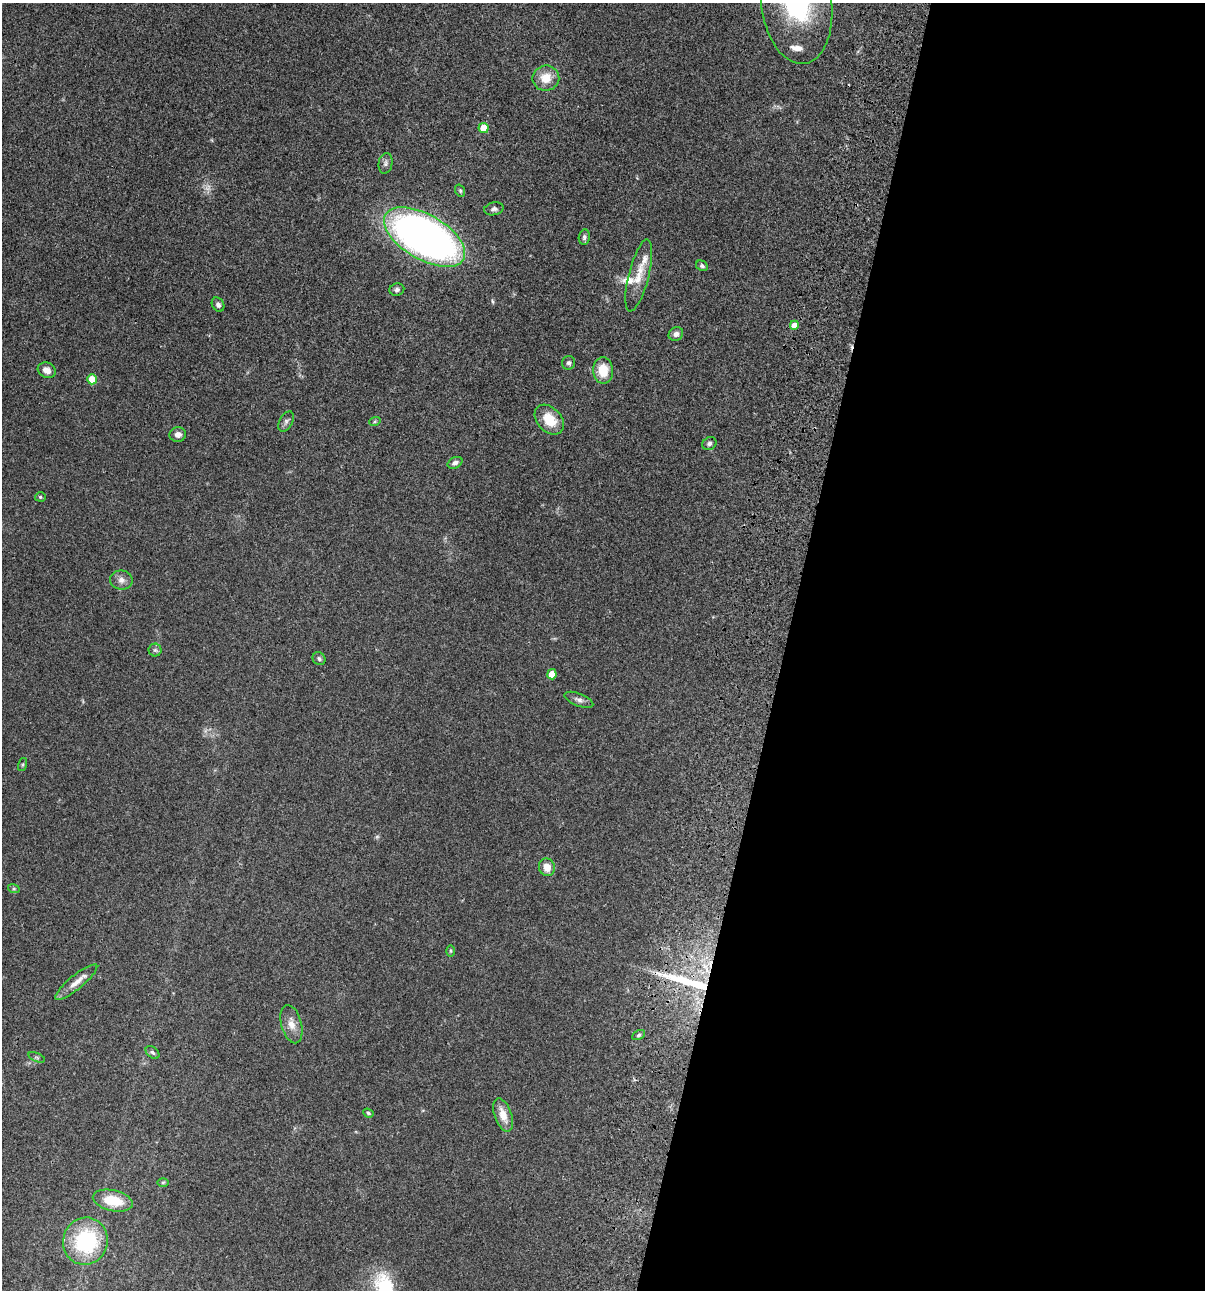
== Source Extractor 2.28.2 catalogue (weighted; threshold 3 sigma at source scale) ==
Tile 12 of 4 x 4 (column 4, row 3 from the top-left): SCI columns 3843-5045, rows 1408-2695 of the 5403 x 5389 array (HDU 1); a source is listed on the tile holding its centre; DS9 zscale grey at full resolution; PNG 1207 x 1292 px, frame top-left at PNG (2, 3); each listed source drawn as its Kron ellipse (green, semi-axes under 4 px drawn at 4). Shown black and unused: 35% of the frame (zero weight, under 3 of 4 exposures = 9% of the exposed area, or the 3 px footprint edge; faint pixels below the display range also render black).
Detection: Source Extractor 2.28.2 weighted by HDU 2 'WHT'; one run over the whole footprint, this tile lists its part. Background 0.0471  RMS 0.0055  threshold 0.0247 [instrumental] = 3 sigma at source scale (4.5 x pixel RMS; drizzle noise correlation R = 1.50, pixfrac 1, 0.05/0.05 arcsec/px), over >= 5 px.
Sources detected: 50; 1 too faint to see at this stretch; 1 cosmic-ray / hot-pixel residue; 1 long thin detection or spike segment (spike, bleed or trail) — neither listed nor drawn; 3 inside a brighter listed object's ellipse — not listed separately; the other 44 listed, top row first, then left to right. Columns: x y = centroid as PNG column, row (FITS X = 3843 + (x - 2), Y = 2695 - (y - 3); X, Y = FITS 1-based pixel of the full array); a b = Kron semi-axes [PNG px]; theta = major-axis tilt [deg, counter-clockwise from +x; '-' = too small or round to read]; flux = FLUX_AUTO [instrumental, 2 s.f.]
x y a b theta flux
797 4 60 35 -83 69
546 78 13 12 - 7.9
484 128 5 5 - 9.6
386 163 10 7 79 1.7
460 191 6 4 -70 0.77
494 209 10 6 13 1.6
425 237 45 22 -30 330
584 237 8 5 81 1.3
702 266 6 5 - 1.2
639 275 37 10 76 9.1
397 290 7 6 - 1.4
218 305 7 5 -58 1.5
794 325 4 4 - 5
676 334 7 6 - 1.9
569 363 7 6 - 1.3
47 370 9 7 -28 3.4
603 370 13 10 -86 10
92 379 5 4 - 8.9
549 420 17 12 -46 11
286 421 11 6 62 1.5
375 421 6 3 20 0.7
178 434 8 7 - 2.8
709 443 7 6 - 1.3
455 463 8 5 27 2
40 497 5 4 - 0.84
121 580 11 9 -9 3
155 650 6 6 - 1.3
319 659 7 6 - 1.2
552 674 5 4 - 7.2
579 700 15 6 -22 2.1
23 764 7 3 71 0.62
547 867 9 8 - 4.6
14 889 6 4 -18 0.72
450 951 6 4 -90 0.6
76 982 26 7 39 5.2
291 1024 20 10 -75 5
639 1035 7 4 27 0.89
153 1052 8 5 -40 1.1
37 1057 9 3 -21 0.67
368 1113 5 4 - 0.79
503 1115 17 8 -71 6.5
163 1182 6 4 1 0.65
113 1201 20 10 -13 14
85 1241 24 22 69 43
Isophote crosses this tile's border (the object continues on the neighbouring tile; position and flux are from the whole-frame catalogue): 1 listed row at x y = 797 4